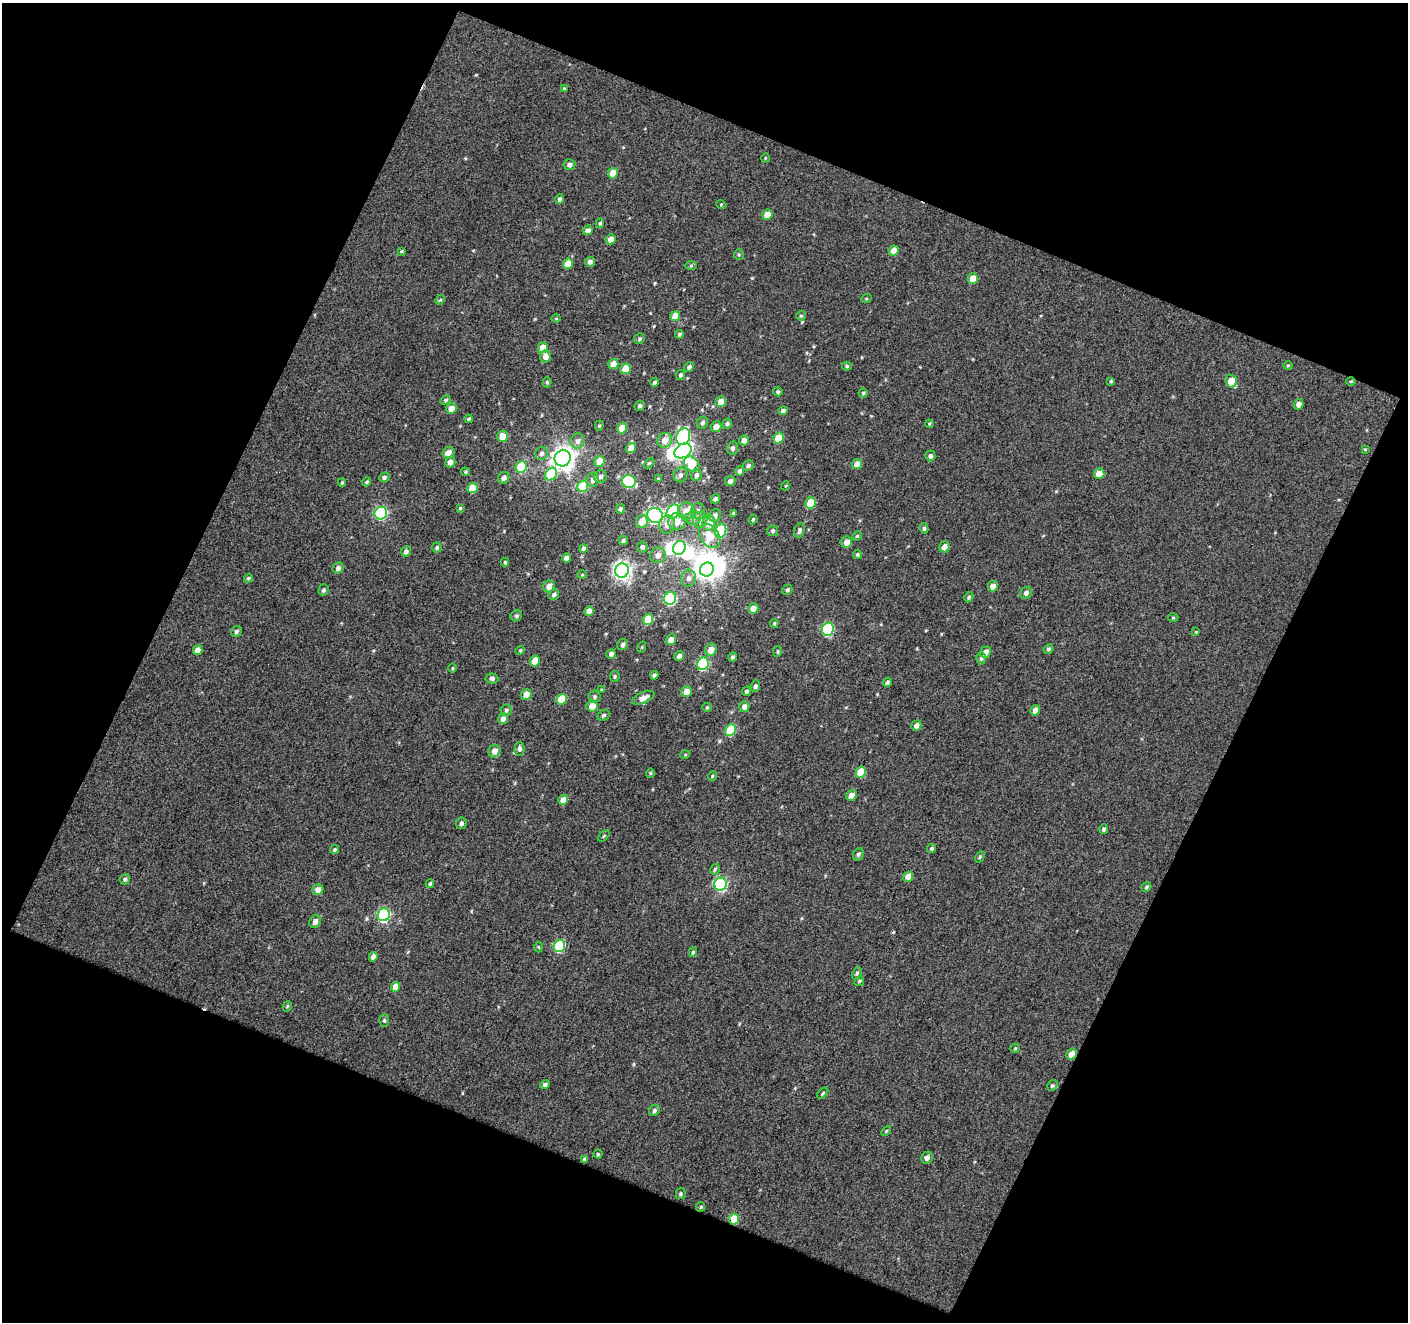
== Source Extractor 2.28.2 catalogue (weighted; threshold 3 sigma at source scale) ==
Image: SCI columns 1-1406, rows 59-1378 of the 1407 x 1433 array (HDU 1 of 3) = the unmasked area's bounding box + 8 px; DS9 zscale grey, full resolution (1 PNG px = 1 image px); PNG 1410 x 1324 px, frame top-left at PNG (2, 3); each listed source drawn as its Kron ellipse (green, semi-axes under 4 px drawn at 4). Shown black and unused: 44% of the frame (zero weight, under 3 of 4 exposures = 1% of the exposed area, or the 3 px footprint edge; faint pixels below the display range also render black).
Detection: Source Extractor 2.28.2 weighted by HDU 2 'WHT'. Background 0.615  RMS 3.9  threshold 17.7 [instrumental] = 3 sigma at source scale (4.5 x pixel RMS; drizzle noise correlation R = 1.50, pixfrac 1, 0.0396/0.0396 arcsec/px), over >= 5 px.
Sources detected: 240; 5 inside a brighter object's white glare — neither listed nor drawn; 2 inside a brighter listed object's ellipse — not listed separately; the other 233 listed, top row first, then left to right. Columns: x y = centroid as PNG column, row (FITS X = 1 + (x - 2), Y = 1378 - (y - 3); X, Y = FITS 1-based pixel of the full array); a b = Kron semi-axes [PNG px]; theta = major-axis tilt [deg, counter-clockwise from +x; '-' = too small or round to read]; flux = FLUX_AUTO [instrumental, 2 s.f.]
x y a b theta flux
564 89 3 3 - 460
765 158 4 3 - 310
570 165 6 5 - 1300
613 173 5 5 - 5400
560 199 5 4 - 1400
721 204 5 3 - 350
767 215 5 5 - 3900
600 223 5 4 - 690
588 230 5 4 - 1800
611 239 5 5 - 3000
401 251 4 3 - 400
894 251 5 5 - 4100
739 254 5 4 - 490
590 262 5 5 - 1400
568 264 5 5 - 6000
691 266 6 4 1 580
973 278 5 5 - 5700
866 299 5 3 - 410
440 300 5 4 - 450
675 316 5 5 - 5000
801 316 5 5 - 580
556 319 5 3 - 330
679 334 4 4 - 680
639 339 6 5 - 720
543 348 5 5 - 5400
545 356 6 5 - 2400
613 364 5 5 - 4400
1288 365 5 3 - 360
847 366 5 4 - 620
689 367 5 4 - 1000
625 369 5 5 - 6800
681 375 5 4 - 900
1111 381 4 4 - 480
1231 381 6 5 - 6500
1351 381 5 3 - 360
547 382 5 4 - 530
655 382 4 4 - 1100
778 392 4 4 - 740
863 393 4 4 - 520
446 400 6 4 28 660
721 402 5 5 - 4100
1299 404 5 4 - 1700
640 406 5 5 - 850
451 409 5 5 - 4200
783 411 4 4 - 1000
468 419 4 3 - 600
703 423 6 5 - 1100
727 424 5 4 - 670
929 424 4 3 - 380
599 426 5 4 - 600
716 427 5 5 - 2900
622 428 5 5 - 5600
502 436 6 5 - 4400
683 437 8 6 69 47000
778 438 5 5 - 9400
665 440 7 7 - 4100
744 440 5 5 - 1800
577 441 8 7 - 1800
631 448 5 5 - 4100
733 448 7 5 75 1200
1365 449 4 4 - 340
683 451 9 6 31 120000
449 452 6 5 - 2500
541 453 6 6 - 1300
930 456 5 5 - 1100
563 458 8 8 - 310000
599 461 5 5 - 5600
450 462 5 5 - 2500
649 463 6 4 44 470
692 464 8 6 -42 9800
857 464 5 5 - 2800
748 466 5 5 - 940
521 467 6 5 - 15000
740 471 4 4 - 1400
465 472 5 4 - 500
551 474 7 5 52 19000
1099 474 5 5 - 4100
680 475 7 7 - 1300
696 475 6 5 - 1100
384 477 5 4 - 1000
601 477 6 6 - 1200
504 478 6 5 - 1800
658 479 4 4 - 460
593 480 7 6 - 1400
629 481 7 6 - 32000
730 481 5 5 - 1400
366 482 5 4 - 590
342 483 4 3 - 480
583 486 6 5 - 15000
785 486 4 3 - 320
472 488 5 5 - 7200
715 499 5 4 - 1200
810 503 6 5 - 8900
460 508 4 4 - 410
620 509 4 4 - 700
686 511 8 8 - 3300
698 511 8 7 - 1900
673 512 7 6 - 40000
381 513 6 6 - 44000
734 513 4 3 - 670
655 515 8 7 - 87000
715 515 6 5 - 1700
693 518 7 7 - 1500
753 519 5 3 - 450
700 520 8 7 - 2600
677 521 8 8 - 4100
642 522 6 6 - 4100
709 523 7 6 - 4500
667 525 9 8 - 2500
924 528 5 4 - 630
799 530 7 5 72 930
721 531 7 5 75 24000
772 531 5 5 - 750
710 536 13 9 -54 6600
857 536 5 4 - 450
623 540 5 4 - 680
847 542 6 5 - 3100
437 547 5 4 - 730
642 547 5 5 - 1100
944 547 6 5 - 2300
583 548 4 4 - 820
679 548 7 6 - 43000
406 551 5 5 - 1200
658 555 8 7 - 2000
857 555 4 4 - 620
566 558 4 4 - 1800
505 562 4 4 - 490
338 568 6 5 - 1500
707 569 7 6 - 200000
622 571 7 7 - 160000
582 575 5 3 - 310
248 578 5 3 - 540
689 578 8 7 - 1800
549 586 6 5 - 2400
993 586 5 5 - 2600
323 590 6 5 - 840
787 590 5 5 - 780
1026 593 6 5 - 1300
554 595 5 5 - 1100
969 597 5 4 - 760
670 598 6 6 - 44000
753 609 5 5 - 3300
589 611 5 4 - 3600
516 616 6 5 - 810
1173 618 5 3 - 370
648 619 5 5 - 8700
774 623 4 3 - 470
828 629 6 6 - 34000
236 631 6 5 - 940
1196 632 4 3 - 320
671 640 5 5 - 2600
623 645 5 5 - 1100
642 647 6 3 72 410
1048 649 5 4 - 720
198 650 5 4 - 3200
520 650 5 4 - 480
711 650 6 5 - 3500
778 651 5 3 - 470
986 652 6 5 - 2300
611 654 5 4 - 1300
679 656 5 4 - 1700
733 657 4 4 - 770
981 658 6 5 - 700
535 661 5 5 - 6500
703 664 6 5 - 39000
452 668 4 3 - 370
654 675 4 3 - 850
615 676 5 4 - 600
492 678 6 5 - 950
887 682 5 4 - 660
755 686 6 4 71 870
602 690 4 4 - 670
686 691 5 5 - 3400
746 691 5 4 - 780
526 695 5 5 - 3100
595 697 6 6 - 890
643 698 12 5 23 2600
562 699 5 5 - 9100
592 706 6 5 - 4700
707 707 5 4 - 490
744 707 5 5 - 1700
506 710 5 5 - 750
1035 710 5 4 - 2100
604 715 6 5 - 770
503 719 5 5 - 1800
916 726 5 4 - 1700
730 730 6 5 - 15000
519 749 7 5 88 1100
494 751 6 5 - 2500
685 755 5 3 - 350
861 772 6 5 - 9000
650 773 5 4 - 470
712 776 5 3 - 350
851 795 6 5 - 2400
563 800 5 5 - 4200
461 823 5 5 - 1200
1104 829 5 4 - 790
604 836 7 2 46 380
335 849 4 4 - 520
932 849 4 4 - 590
858 854 6 5 - 880
980 857 6 4 61 500
715 869 5 4 - 600
908 877 5 4 - 3600
125 879 5 5 - 780
430 884 4 3 - 560
721 884 6 6 - 54000
1146 887 5 4 - 590
318 890 5 5 - 2400
384 915 6 6 - 49000
315 921 7 5 66 1900
559 946 6 5 - 30000
539 947 5 3 - 420
693 952 4 3 - 610
373 957 5 4 - 1800
857 973 6 4 63 640
859 981 5 4 - 520
395 987 5 4 - 3400
287 1006 5 4 - 420
384 1020 6 5 - 710
1015 1048 5 4 - 400
1072 1054 6 5 - 3100
545 1084 5 4 - 1100
1052 1086 6 5 - 600
823 1093 7 3 46 560
654 1111 6 5 - 820
886 1131 6 3 46 420
598 1154 4 4 - 510
927 1158 6 5 - 1700
584 1159 4 4 - 880
681 1194 5 5 - 600
701 1207 5 4 - 460
734 1219 5 5 - 10000
Overlapping masked pixels (flux is a lower limit): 2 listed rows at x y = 1072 1054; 734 1219